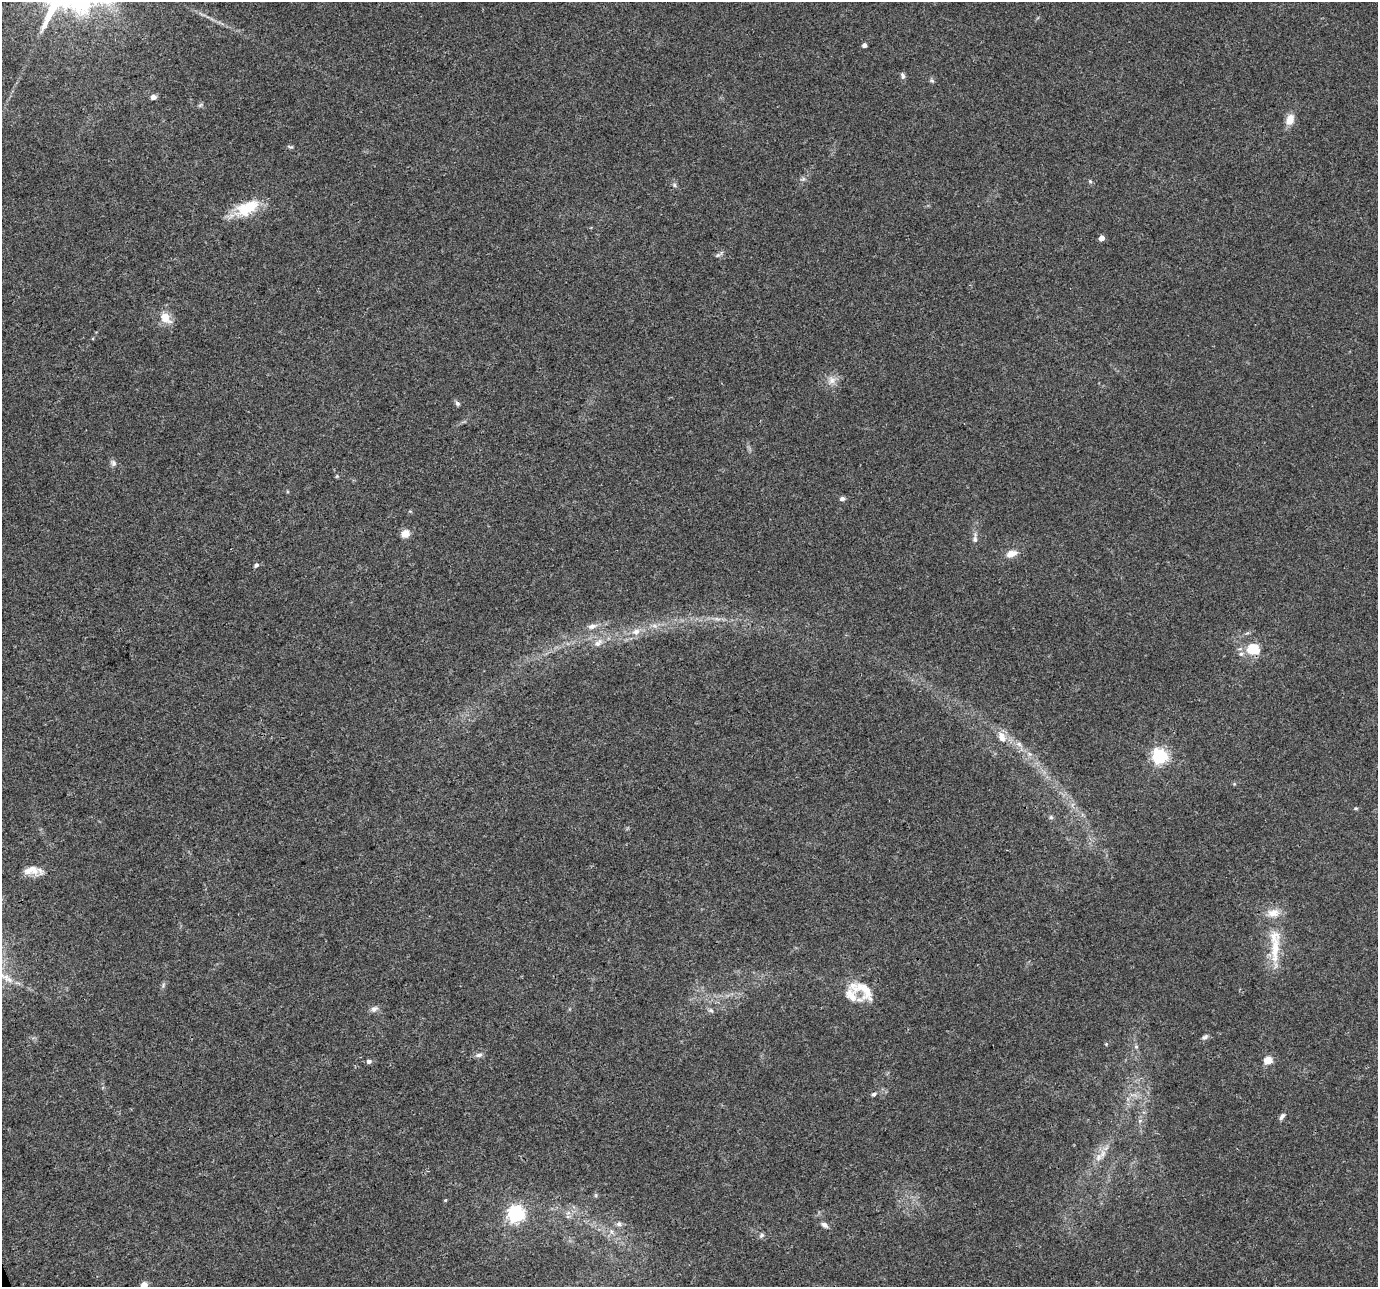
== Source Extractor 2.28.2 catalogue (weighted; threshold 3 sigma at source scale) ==
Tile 7 of 4 x 4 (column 3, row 2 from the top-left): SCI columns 2755-4130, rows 2702-3986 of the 5506 x 5346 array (HDU 1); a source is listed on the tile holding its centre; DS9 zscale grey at full resolution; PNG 1380 x 1289 px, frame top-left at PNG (2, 2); no overlay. Shown black and unused: <1% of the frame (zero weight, under 3 of 4 exposures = <1% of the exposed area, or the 3 px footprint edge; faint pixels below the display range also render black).
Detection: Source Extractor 2.28.2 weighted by HDU 2 'WHT'; one run over the whole footprint, this tile lists its part. Background 0.0199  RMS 0.003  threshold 0.0133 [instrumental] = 3 sigma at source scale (4.5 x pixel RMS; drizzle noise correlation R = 1.50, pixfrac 1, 0.0396/0.0396 arcsec/px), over >= 5 px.
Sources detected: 61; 1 too faint to see at this stretch — not listed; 5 inside a brighter listed object's ellipse — not listed separately; the other 55 listed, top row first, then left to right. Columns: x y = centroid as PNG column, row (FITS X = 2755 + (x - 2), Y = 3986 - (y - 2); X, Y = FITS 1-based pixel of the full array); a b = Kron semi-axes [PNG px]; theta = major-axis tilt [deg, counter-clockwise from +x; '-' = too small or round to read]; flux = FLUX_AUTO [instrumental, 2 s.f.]
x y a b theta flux
864 45 4 4 - 1.2
903 76 9 5 -74 0.79
932 80 6 5 - 0.53
153 97 4 4 - 2.2
200 105 7 4 19 0.48
1290 120 10 7 74 4.2
290 147 9 3 -11 0.47
803 179 7 4 18 0.56
1090 181 6 5 - 0.44
674 185 7 5 -68 0.64
247 208 33 16 28 10
1101 238 4 4 - 2.3
718 255 7 4 32 0.57
165 318 15 10 -52 4.1
832 380 11 10 - 2.2
457 403 7 5 -53 0.69
113 463 9 7 -72 0.96
337 476 6 4 71 0.31
842 499 7 5 6 0.84
406 533 5 5 - 8
975 539 14 6 -90 1.3
1011 554 13 8 17 2.7
256 565 5 5 - 0.85
592 626 12 7 14 1.7
636 632 11 8 23 2.3
598 643 14 8 37 2.3
1253 649 15 12 -5 7.1
1002 739 13 9 -37 2.4
1019 744 8 7 - 1.1
1159 756 6 6 - 79
1234 784 5 4 - 0.33
1356 808 5 4 - 0.4
1051 817 6 5 - 0.52
31 870 21 12 2 3.9
1275 950 57 11 85 9.9
865 989 32 18 -48 6.8
374 1009 11 7 31 1.2
711 1010 6 5 - 0.61
1205 1037 9 6 31 0.8
1106 1044 4 4 - 0.29
1136 1047 6 5 - 0.59
479 1055 10 6 15 1.1
1268 1060 5 5 - 8.3
369 1061 6 5 - 0.97
874 1094 7 5 35 0.6
1282 1116 10 5 52 0.93
1140 1121 6 4 -73 0.56
1098 1157 14 9 67 2.7
445 1200 5 3 - 0.25
568 1213 7 4 18 0.69
516 1214 6 6 - 100
619 1224 7 7 - 0.86
824 1225 9 6 -34 1.1
762 1235 8 5 27 0.65
144 1285 5 4 - 3.7
Isophote crosses this tile's border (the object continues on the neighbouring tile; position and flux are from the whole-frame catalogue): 1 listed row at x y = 144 1285